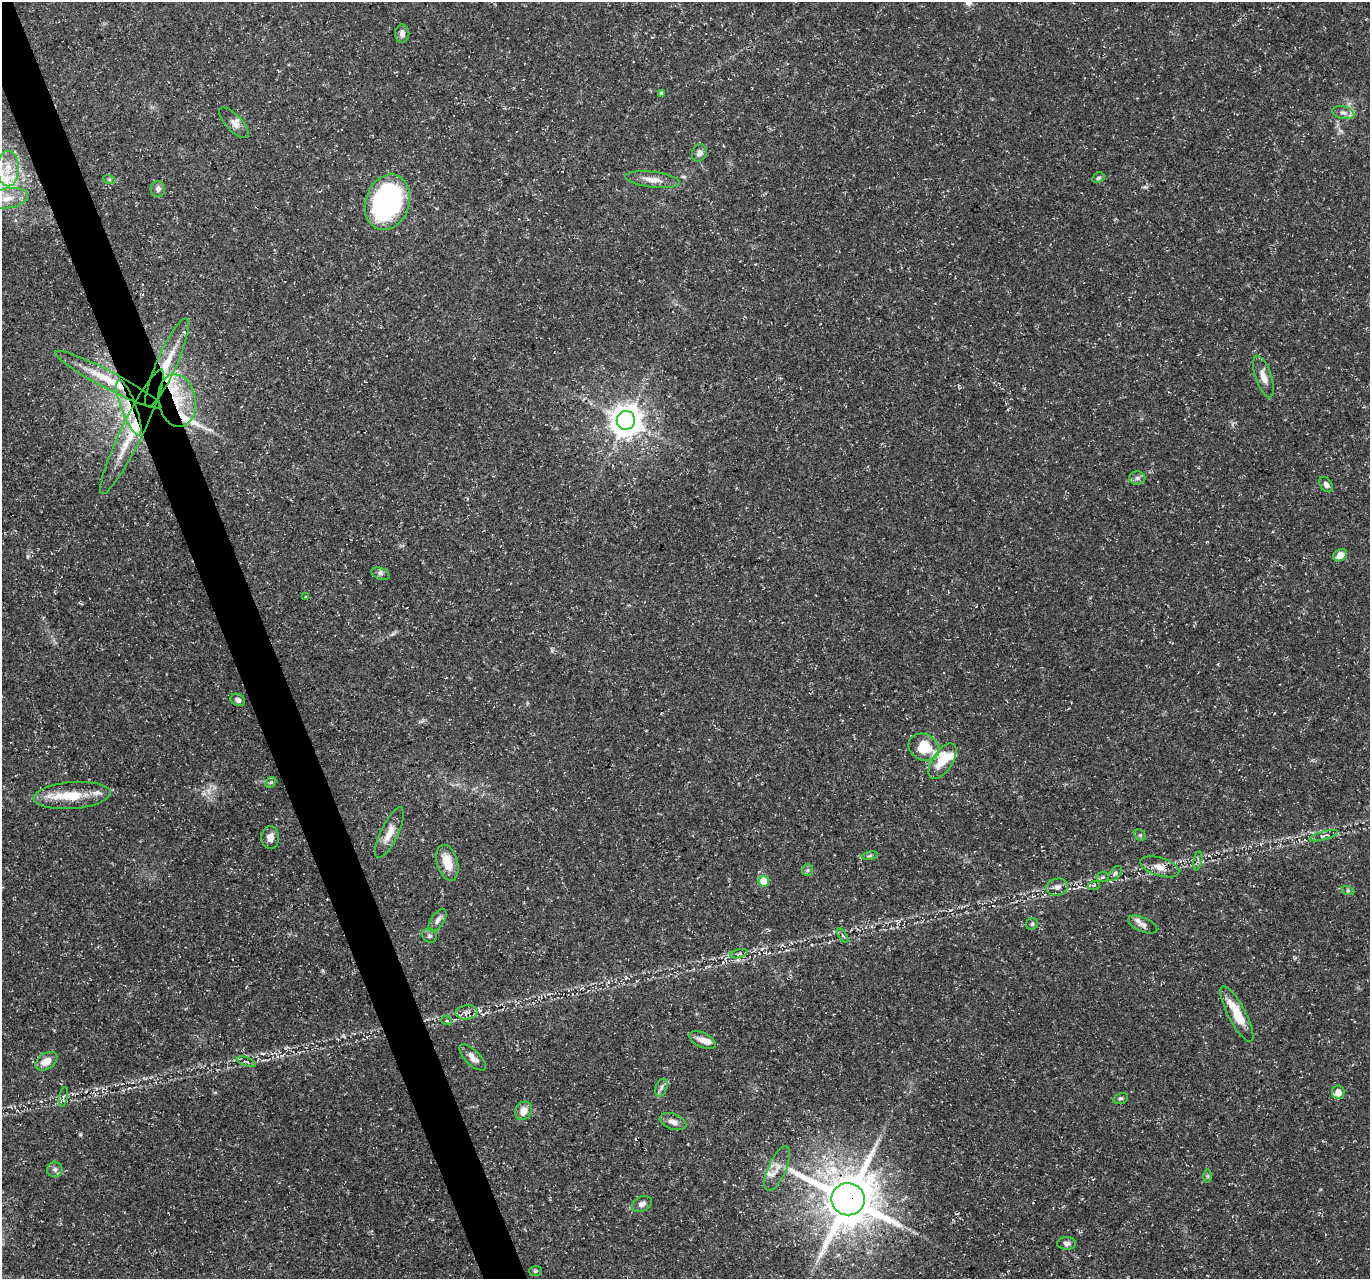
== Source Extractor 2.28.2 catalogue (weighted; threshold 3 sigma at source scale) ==
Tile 11 of 4 x 4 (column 3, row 3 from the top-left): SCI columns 2737-4104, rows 1405-2681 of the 5471 x 5308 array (HDU 1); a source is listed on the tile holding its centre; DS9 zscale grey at full resolution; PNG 1372 x 1281 px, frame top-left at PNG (2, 2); each listed source drawn as its Kron ellipse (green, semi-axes under 4 px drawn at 4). Shown black and unused: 3% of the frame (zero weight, under 3 of 5 exposures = <1% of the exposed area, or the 3 px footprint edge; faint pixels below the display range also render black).
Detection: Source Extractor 2.28.2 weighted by HDU 2 'WHT'; one run over the whole footprint, this tile lists its part. Background 0.0211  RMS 0.0032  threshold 0.0145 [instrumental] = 3 sigma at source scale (4.5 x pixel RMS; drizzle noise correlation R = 1.50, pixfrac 1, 0.0396/0.0396 arcsec/px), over >= 5 px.
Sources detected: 83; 1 too faint to see at this stretch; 2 cosmic-ray / hot-pixel residue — neither listed nor drawn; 10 inside a brighter listed object's ellipse — not listed separately; the other 70 listed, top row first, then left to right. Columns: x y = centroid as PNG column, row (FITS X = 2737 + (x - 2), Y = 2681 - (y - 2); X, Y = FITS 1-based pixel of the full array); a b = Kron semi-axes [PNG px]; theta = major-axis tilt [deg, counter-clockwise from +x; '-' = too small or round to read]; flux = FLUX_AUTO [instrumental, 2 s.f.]
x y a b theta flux
402 33 9 7 89 1.6
661 93 4 3 - 0.65
1343 113 11 6 -13 1.4
234 123 19 8 -47 2.2
699 153 9 7 69 1.6
8 168 18 10 -89 4.9
1098 178 6 5 - 0.66
109 179 6 4 -19 0.48
653 180 27 8 -7 3.5
158 189 8 7 - 1.4
7 198 21 10 11 4.6
387 202 28 22 71 71
167 363 48 10 66 9
1263 377 22 8 -71 3.4
108 380 60 8 -28 11
177 401 26 18 -81 13
129 408 29 7 -70 7.4
626 420 9 9 - 550
132 432 69 11 64 14
1137 478 8 6 1 1
1326 485 9 5 -50 1.2
1340 555 7 6 - 2.9
381 574 9 5 -19 0.98
305 597 3 2 - 0.24
238 700 7 5 -32 1.3
924 747 16 13 -26 9.8
943 761 20 10 57 7.5
271 782 6 4 43 0.59
72 795 39 13 5 10
389 833 28 8 65 4
1140 835 6 5 - 0.51
1324 836 15 4 15 1.1
270 837 11 9 -89 2.4
870 856 8 4 9 0.55
1198 861 10 3 79 0.5
447 863 18 10 -74 6
1160 867 20 9 -17 3.3
807 870 6 5 - 0.63
1115 873 9 5 48 0.87
1102 877 6 5 - 0.54
764 881 5 5 - 9.1
1094 885 6 4 20 0.49
1057 887 11 8 12 1.9
1348 891 7 4 -19 0.52
438 920 13 6 56 1.6
1032 924 6 6 - 0.54
1143 925 16 7 -24 1.8
429 936 7 7 - 1
843 936 8 3 -54 0.56
739 954 9 3 13 0.69
466 1012 11 7 4 1.6
1237 1014 31 8 -62 9.3
447 1021 5 3 - 0.42
702 1040 14 7 -25 2.6
473 1057 17 7 -45 2.4
46 1061 12 8 33 3.4
246 1062 10 4 -19 0.78
661 1088 9 5 71 1.1
1338 1092 7 6 - 2.8
63 1097 10 3 79 0.62
1121 1098 7 5 17 0.73
523 1111 9 8 - 2.9
673 1122 14 7 -19 2.2
55 1169 8 7 - 1.2
777 1169 24 9 66 3.3
1207 1176 7 4 -90 0.56
848 1199 17 16 - 1700
642 1204 10 7 24 1.6
1067 1243 9 6 0 1.2
535 1271 6 5 - 0.52
Overlapping masked pixels (flux is a lower limit): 6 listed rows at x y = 167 363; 108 380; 177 401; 129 408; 132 432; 848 1199